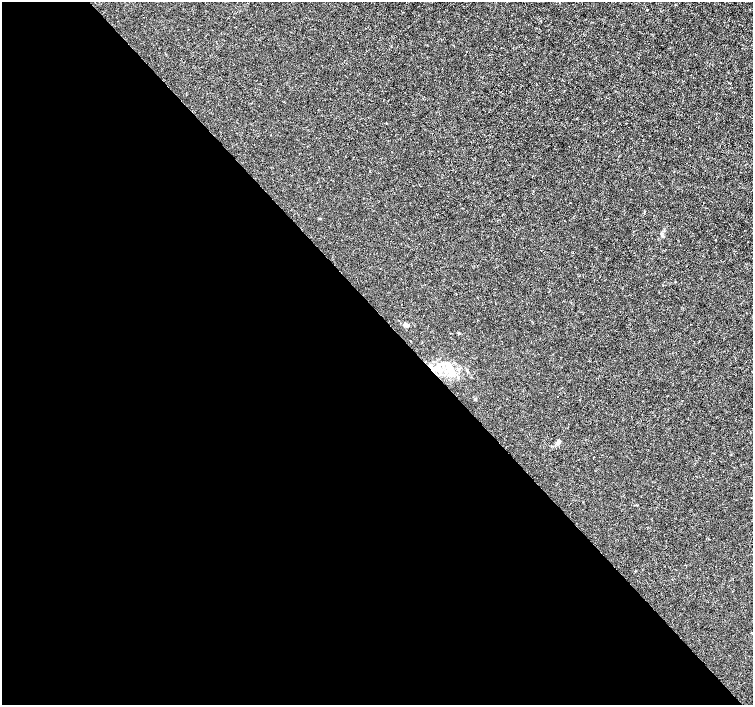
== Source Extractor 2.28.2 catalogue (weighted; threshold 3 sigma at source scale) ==
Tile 9 of 4 x 4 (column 1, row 3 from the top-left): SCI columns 6-1506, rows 1615-3019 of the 6011 x 5972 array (HDU 1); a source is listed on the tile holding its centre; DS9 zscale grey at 2 x 2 block average (1 PNG px = mean of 2 x 2 image px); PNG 755 x 707 px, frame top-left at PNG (2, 2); no overlay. Shown black and unused: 55% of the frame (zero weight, under 3 of 4 exposures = <1% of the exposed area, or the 3 px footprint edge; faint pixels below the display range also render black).
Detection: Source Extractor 2.28.2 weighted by HDU 2 'WHT'; one run over the whole footprint, this tile lists its part. Background -2.26e-04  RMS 0.0012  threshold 0.00535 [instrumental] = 3 sigma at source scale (4.5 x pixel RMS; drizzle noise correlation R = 1.50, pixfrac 1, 0.0396/0.0396 arcsec/px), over >= 5 px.
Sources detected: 11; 1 inside a brighter listed object's ellipse — not listed separately; the other 10 listed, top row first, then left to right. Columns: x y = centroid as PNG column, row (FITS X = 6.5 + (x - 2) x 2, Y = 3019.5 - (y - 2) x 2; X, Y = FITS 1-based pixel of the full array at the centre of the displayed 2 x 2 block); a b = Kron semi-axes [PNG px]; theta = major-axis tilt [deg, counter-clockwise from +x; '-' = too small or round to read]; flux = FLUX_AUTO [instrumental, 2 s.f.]
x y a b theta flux
320 218 3 2 - 0.31
661 234 7 4 -81 0.57
715 240 2 2 - 0.17
407 325 7 3 3 0.87
459 333 3 3 - 0.27
445 363 4 3 - 0.47
431 368 9 3 -49 1.2
451 374 12 9 -71 3.3
558 443 5 4 - 0.75
710 461 2 2 - 0.11
Overlapping masked pixels (flux is a lower limit): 1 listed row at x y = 431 368
Diffuse or blended objects may show on this block-average render without a row.